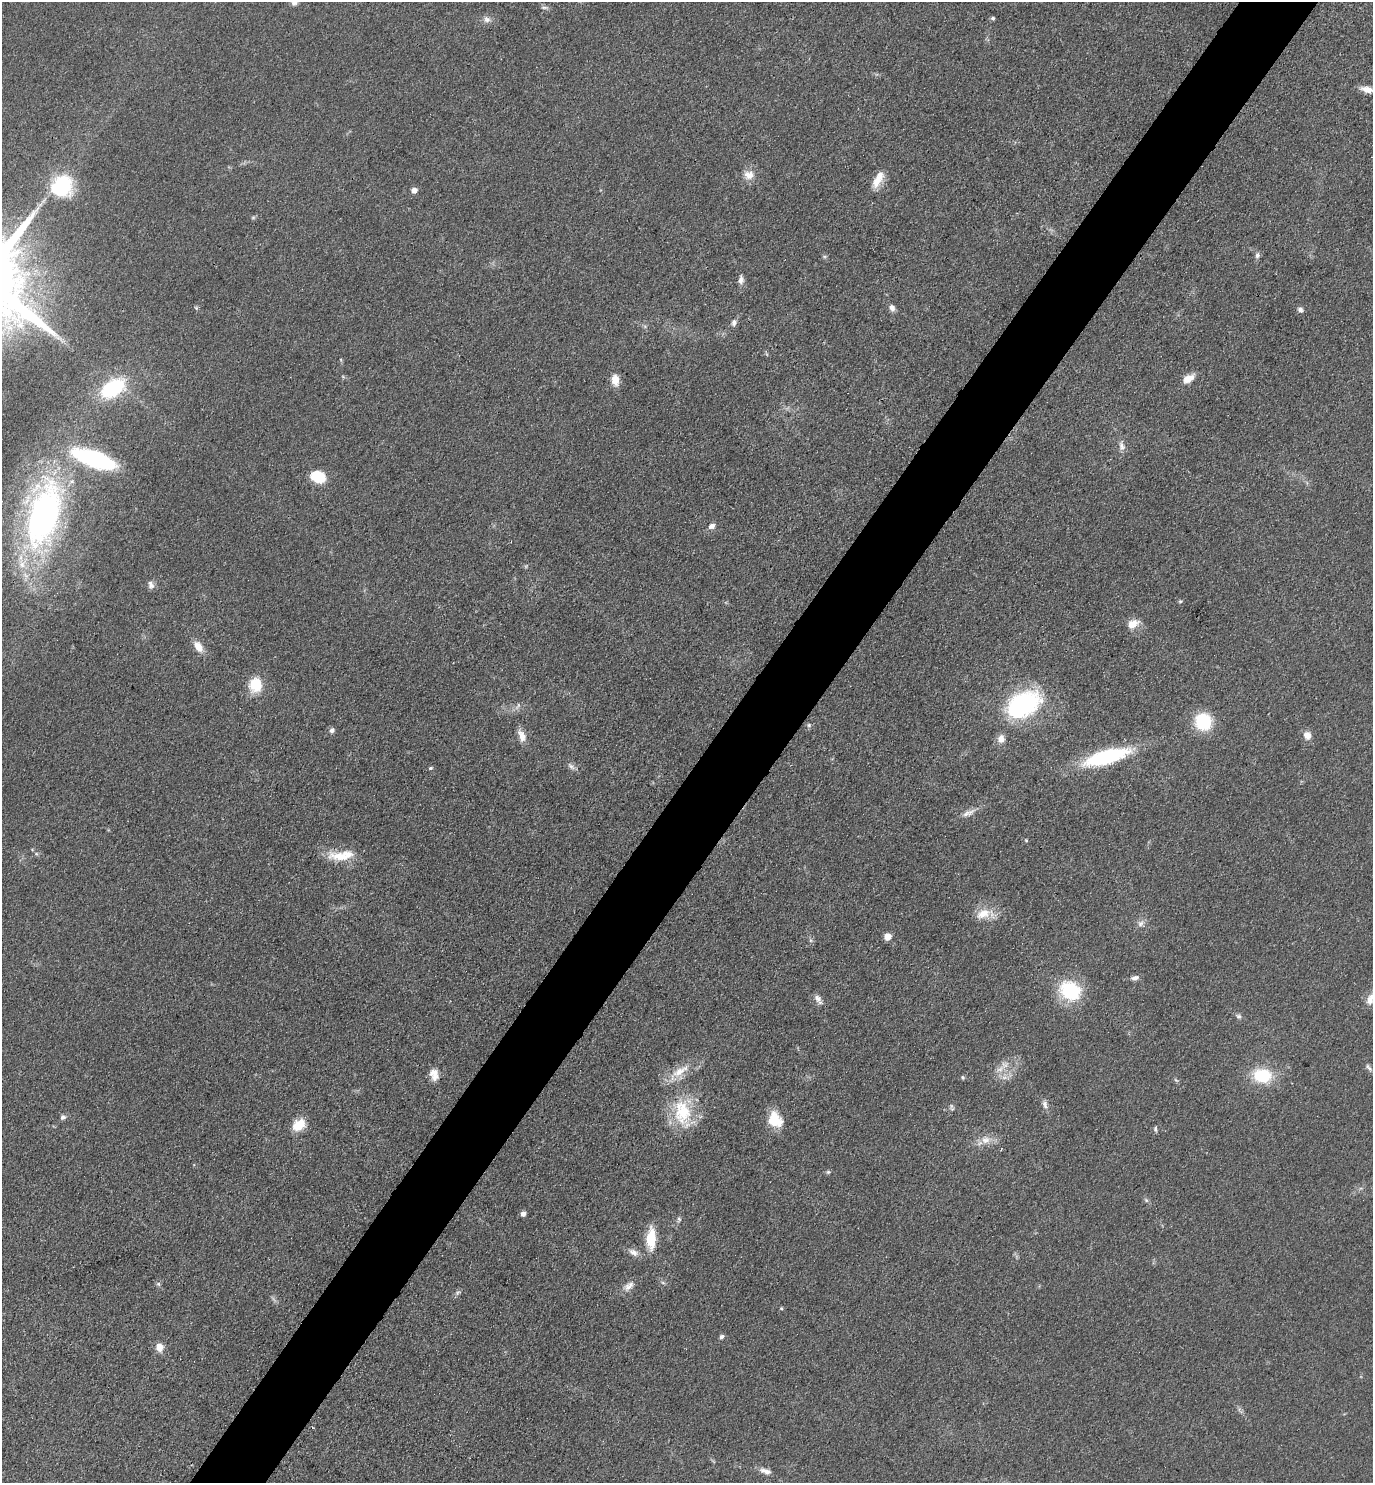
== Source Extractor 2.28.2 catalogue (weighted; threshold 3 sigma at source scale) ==
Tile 10 of 4 x 4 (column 2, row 3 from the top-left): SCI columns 1675-3045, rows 1492-2972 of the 5948 x 5943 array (HDU 1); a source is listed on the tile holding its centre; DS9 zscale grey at full resolution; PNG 1375 x 1485 px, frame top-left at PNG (2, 2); no overlay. Shown black and unused: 6% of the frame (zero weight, under 3 of 4 exposures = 1% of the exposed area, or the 3 px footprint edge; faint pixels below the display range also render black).
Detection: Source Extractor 2.28.2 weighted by HDU 2 'WHT'; one run over the whole footprint, this tile lists its part. Background 0.0754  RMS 0.0071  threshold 0.0319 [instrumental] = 3 sigma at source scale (4.5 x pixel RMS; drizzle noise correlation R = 1.50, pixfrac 1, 0.05/0.05 arcsec/px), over >= 5 px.
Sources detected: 85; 1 too faint to see at this stretch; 1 cosmic-ray / hot-pixel residue — not listed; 3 inside a brighter listed object's ellipse — not listed separately; the other 80 listed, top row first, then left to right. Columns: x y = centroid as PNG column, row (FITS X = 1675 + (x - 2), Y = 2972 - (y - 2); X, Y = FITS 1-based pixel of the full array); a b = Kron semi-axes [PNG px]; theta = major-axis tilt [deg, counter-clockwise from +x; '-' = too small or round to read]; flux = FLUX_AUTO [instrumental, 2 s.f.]
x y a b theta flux
294 2 10 8 62 3.4
544 7 10 5 -8 1.8
993 18 6 4 14 1.3
487 19 10 8 -37 3.5
1367 90 16 7 -11 7
749 175 15 13 -9 7.4
878 179 24 9 62 10
62 186 12 11 - 83
414 190 5 5 - 4.7
253 217 6 4 1 1
1257 255 8 6 82 2.3
741 280 11 6 83 3.4
196 308 6 5 - 1.1
892 308 9 7 -62 3.3
1300 310 8 6 -46 2.4
734 322 9 7 75 2.6
1189 378 15 8 34 7.3
615 380 12 8 -81 8.8
113 388 22 13 34 63
1122 446 15 8 -78 4.2
94 459 36 13 -20 110
318 477 14 10 -22 24
44 515 86 38 76 250
712 526 8 7 - 3.3
151 585 11 7 -78 3.1
1180 601 5 4 - 1
1133 624 14 9 30 8.9
198 646 14 9 -55 8.2
255 685 18 15 85 19
1023 704 38 24 28 97
518 706 13 5 49 2.7
1203 722 14 14 - 42
809 725 6 5 - 1.2
332 730 7 6 - 2.5
1307 735 10 9 - 5.5
522 736 14 8 -71 7
1001 739 10 8 70 5.5
1107 757 49 14 16 72
571 766 13 6 -39 2.8
430 768 5 4 - 1.1
968 813 21 7 25 5.4
1026 840 4 4 - 0.73
36 854 6 5 - 1.3
340 856 31 12 -5 17
983 914 22 12 22 12
1140 923 9 8 - 3.1
888 937 5 5 - 11
1135 978 9 6 14 3.2
1070 991 24 19 -34 44
817 998 11 7 -53 4
1371 999 21 10 65 7.7
1239 1016 7 7 - 1.8
1369 1067 12 5 -51 2.2
1000 1069 13 7 41 5.7
434 1074 14 10 -76 7.3
1262 1076 20 15 -7 31
963 1077 6 5 - 1.1
1004 1077 8 5 0 2.6
1045 1104 12 7 -78 3.1
952 1109 8 5 -18 1.5
682 1113 44 24 -75 41
63 1117 7 6 - 2.2
775 1120 18 15 -56 19
298 1125 13 10 39 16
1155 1129 8 4 -90 1.4
986 1140 13 12 - 7.6
828 1172 6 5 - 1.3
1146 1200 7 4 -46 1.4
523 1214 5 4 - 3.6
679 1219 7 5 -87 1.6
651 1239 26 10 88 20
633 1252 15 8 -27 4.7
663 1283 6 4 -2 1.2
158 1284 6 5 - 1.4
629 1286 17 9 39 5.5
458 1293 9 4 23 1.7
781 1308 4 4 - 0.94
721 1337 5 5 - 2.2
159 1347 9 8 - 7.6
765 1471 16 7 -19 4.8
Isophote crosses this tile's border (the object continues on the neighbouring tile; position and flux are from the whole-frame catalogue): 3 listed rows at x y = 294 2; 1367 90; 1371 999